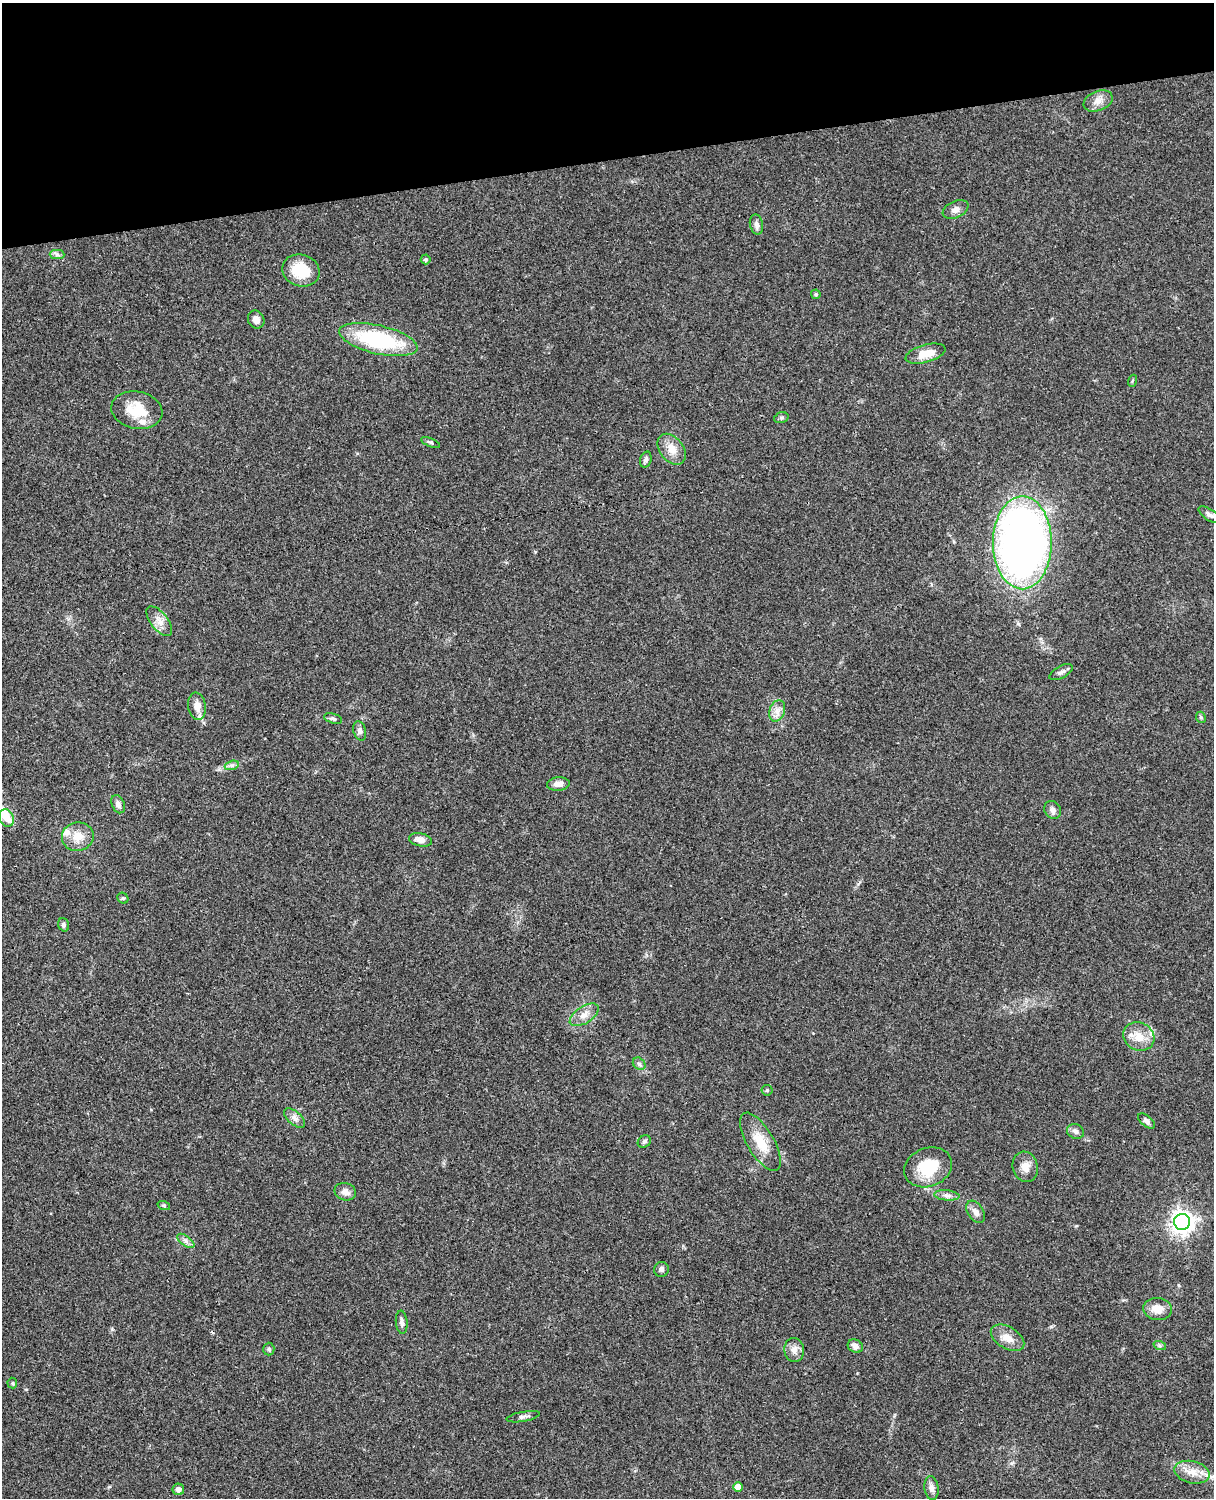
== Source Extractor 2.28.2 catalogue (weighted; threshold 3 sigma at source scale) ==
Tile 3 of 4 x 3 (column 3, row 1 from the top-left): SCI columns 2545-3756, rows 3268-4763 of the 5087 x 4925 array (HDU 1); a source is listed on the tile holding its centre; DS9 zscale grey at full resolution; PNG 1216 x 1500 px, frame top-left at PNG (2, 3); each listed source drawn as its Kron ellipse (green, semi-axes under 4 px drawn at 4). Shown black and unused: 11% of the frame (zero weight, under 3 of 4 exposures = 6% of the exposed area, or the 3 px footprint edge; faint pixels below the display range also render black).
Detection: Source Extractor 2.28.2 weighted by HDU 2 'WHT'; one run over the whole footprint, this tile lists its part. Background 0.0916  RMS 0.0062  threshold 0.0281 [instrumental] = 3 sigma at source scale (4.5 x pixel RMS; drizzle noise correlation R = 1.50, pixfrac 1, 0.05/0.05 arcsec/px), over >= 5 px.
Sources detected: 70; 1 cosmic-ray / hot-pixel residue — neither listed nor drawn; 4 inside a brighter listed object's ellipse — not listed separately; the other 65 listed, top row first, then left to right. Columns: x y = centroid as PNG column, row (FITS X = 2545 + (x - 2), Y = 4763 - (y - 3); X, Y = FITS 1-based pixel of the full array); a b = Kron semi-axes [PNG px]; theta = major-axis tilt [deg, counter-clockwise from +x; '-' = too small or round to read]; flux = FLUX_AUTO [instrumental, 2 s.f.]
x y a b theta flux
1098 101 15 9 22 5
956 209 13 8 25 3.3
756 224 10 6 -77 2.4
57 255 7 4 -1 1.5
426 259 5 5 - 1.1
301 271 19 16 -18 18
816 294 5 4 - 0.89
256 319 9 8 - 3.7
378 340 40 14 -13 59
925 354 20 9 16 9.7
1132 381 6 4 71 0.7
137 410 26 18 -11 17
781 418 7 5 18 1.2
430 442 10 4 -22 1
672 449 17 11 -51 7.4
646 460 8 5 72 1.8
1210 515 13 5 -33 2.2
1022 543 46 29 -90 400
159 621 17 8 -51 5.1
1061 672 13 6 29 2.3
197 706 14 8 -82 4.2
777 711 11 7 72 3.8
1201 717 6 4 -68 0.98
333 718 9 5 -16 1.4
360 731 10 6 -74 2.2
232 765 7 4 18 1.4
558 784 11 6 6 3.8
118 804 9 6 -66 2.9
1053 810 9 8 - 2.6
6 818 9 7 -70 3
78 837 16 14 11 8.6
420 840 12 6 -12 4.5
123 898 6 5 - 0.93
64 925 7 5 -72 1.4
584 1015 16 8 32 5.3
1139 1037 16 13 -27 9
639 1064 7 5 -44 1.6
767 1090 5 5 - 0.83
294 1118 13 6 -42 2.9
1146 1121 10 5 -40 1.9
1075 1131 8 7 - 2
644 1141 7 5 37 1.4
760 1142 33 13 -59 14
928 1167 24 19 22 22
1025 1167 15 12 -73 5.8
345 1192 11 8 -14 3.8
947 1195 12 5 -5 2.6
164 1206 6 4 -19 0.95
976 1212 12 8 -57 3.6
1182 1222 8 8 - 440
186 1241 10 5 -36 2
661 1269 7 7 - 1.9
1158 1309 14 11 -6 7.2
402 1322 12 5 -84 2.2
1007 1338 18 11 -31 6.7
855 1346 8 6 -28 3.2
1160 1346 6 4 -19 1
269 1349 6 5 - 1.2
794 1350 12 10 -80 4.2
12 1383 5 5 - 0.81
523 1417 17 5 10 2
1192 1472 18 11 -13 7.5
738 1487 5 4 - 6.6
932 1488 12 7 -82 3.1
178 1489 6 5 - 2.5